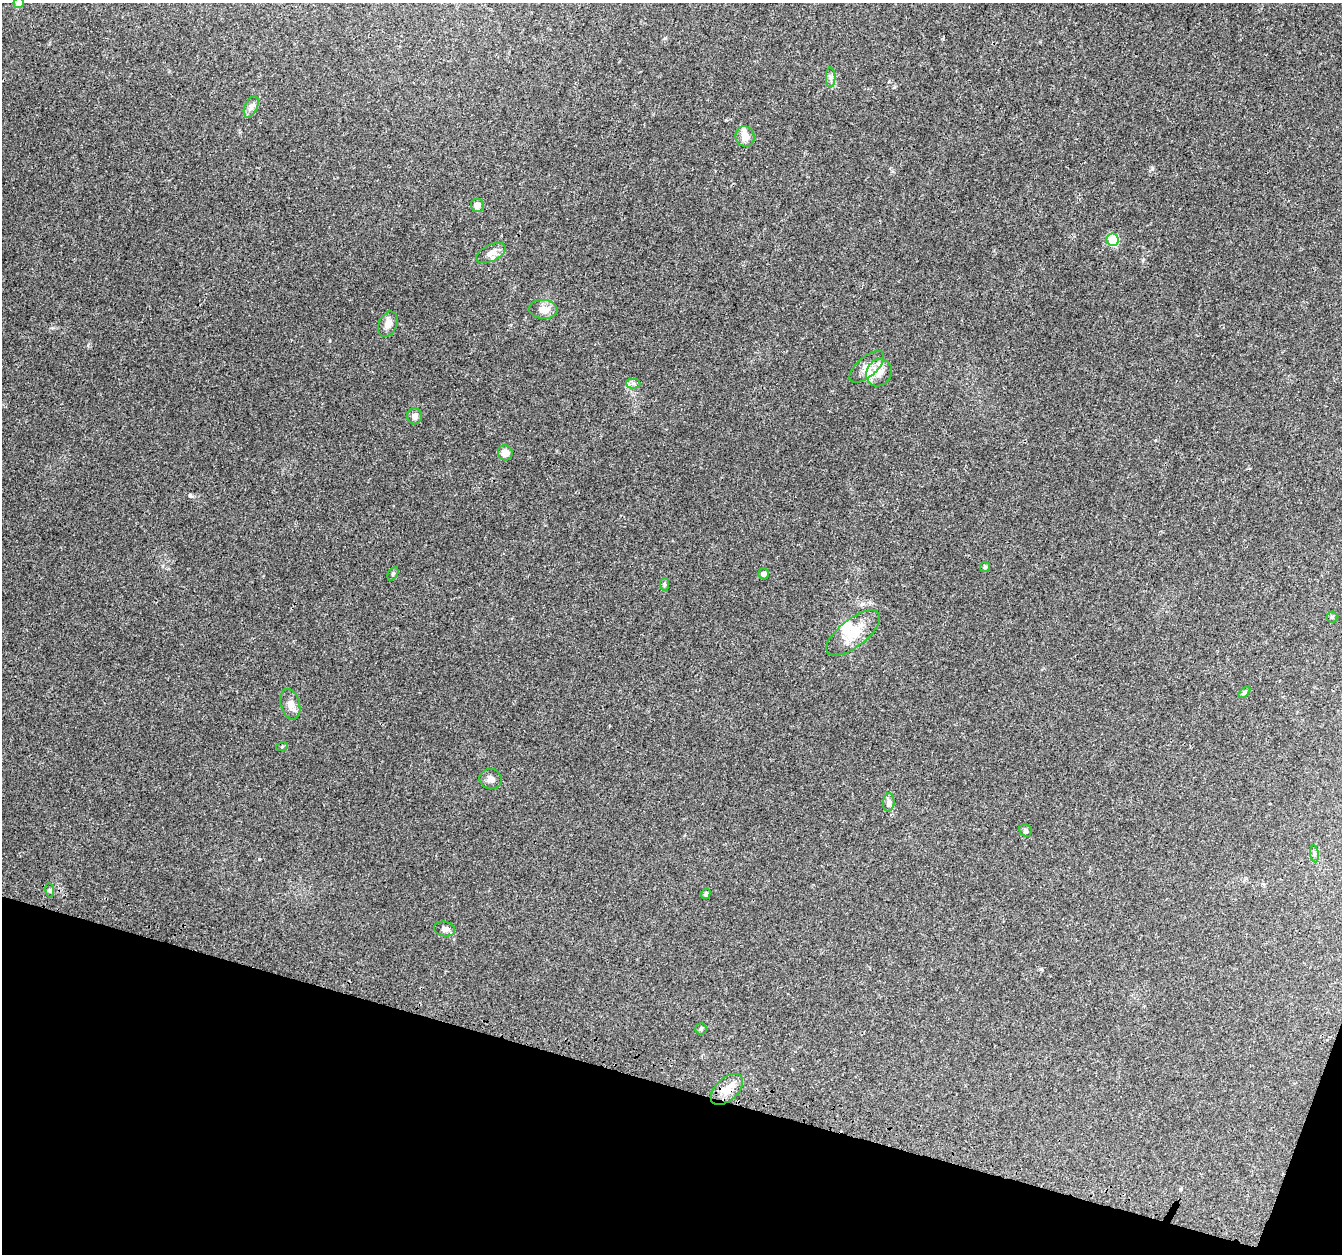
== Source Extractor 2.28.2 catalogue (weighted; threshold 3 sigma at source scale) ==
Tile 15 of 4 x 4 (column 3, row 4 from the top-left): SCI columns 2710-4049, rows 337-1588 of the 5408 x 5619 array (HDU 1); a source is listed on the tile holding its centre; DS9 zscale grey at full resolution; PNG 1344 x 1256 px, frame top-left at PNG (2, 3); each listed source drawn as its Kron ellipse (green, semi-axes under 4 px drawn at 4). Shown black and unused: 14% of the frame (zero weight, under 3 of 4 exposures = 4% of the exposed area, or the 3 px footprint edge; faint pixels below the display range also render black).
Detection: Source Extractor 2.28.2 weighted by HDU 2 'WHT'; one run over the whole footprint, this tile lists its part. Background 0.0279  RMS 0.0034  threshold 0.0155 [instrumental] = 3 sigma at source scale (4.5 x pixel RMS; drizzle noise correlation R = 1.50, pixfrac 1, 0.0396/0.0396 arcsec/px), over >= 5 px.
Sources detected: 35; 1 inside a brighter object's white glare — neither listed nor drawn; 2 inside a brighter listed object's ellipse — not listed separately; the other 32 listed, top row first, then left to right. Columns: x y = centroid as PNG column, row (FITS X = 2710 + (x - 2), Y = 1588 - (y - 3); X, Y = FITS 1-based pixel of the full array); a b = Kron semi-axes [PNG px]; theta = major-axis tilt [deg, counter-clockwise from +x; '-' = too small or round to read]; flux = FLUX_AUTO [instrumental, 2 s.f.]
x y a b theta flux
19 3 5 5 - 3.5
831 78 10 5 -90 1
251 107 11 6 66 1.4
745 136 10 9 - 3.2
477 205 6 6 - 2.5
1113 240 6 6 - 12
491 253 16 8 26 2.4
543 309 14 9 -5 3.1
388 324 13 9 66 2.5
867 367 21 10 41 3.6
879 373 14 12 62 3.8
633 383 7 5 -1 0.85
414 416 8 7 - 1.7
505 453 8 7 - 2.6
985 567 5 5 - 0.53
393 574 7 5 64 0.59
764 574 5 5 - 1.1
665 584 6 4 -82 0.53
1332 617 5 5 - 0.46
853 633 32 14 38 8
1244 692 7 4 45 0.58
290 704 15 9 -75 2.5
282 747 6 3 19 0.34
491 779 11 10 - 1.7
889 802 9 5 83 1
1026 830 6 5 - 0.86
1314 854 8 4 -82 0.65
50 890 7 4 -82 0.54
706 894 5 4 - 0.68
445 929 10 7 -12 1.4
701 1029 5 5 - 0.58
727 1089 19 11 42 4.6
Overlapping masked pixels (flux is a lower limit): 1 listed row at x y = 727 1089
Isophote crosses this tile's border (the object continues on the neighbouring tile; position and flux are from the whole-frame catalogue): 1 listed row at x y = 19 3
Unlisted compact peaks at least as high as the median listed source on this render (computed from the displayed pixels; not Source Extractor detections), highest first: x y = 259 859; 190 496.